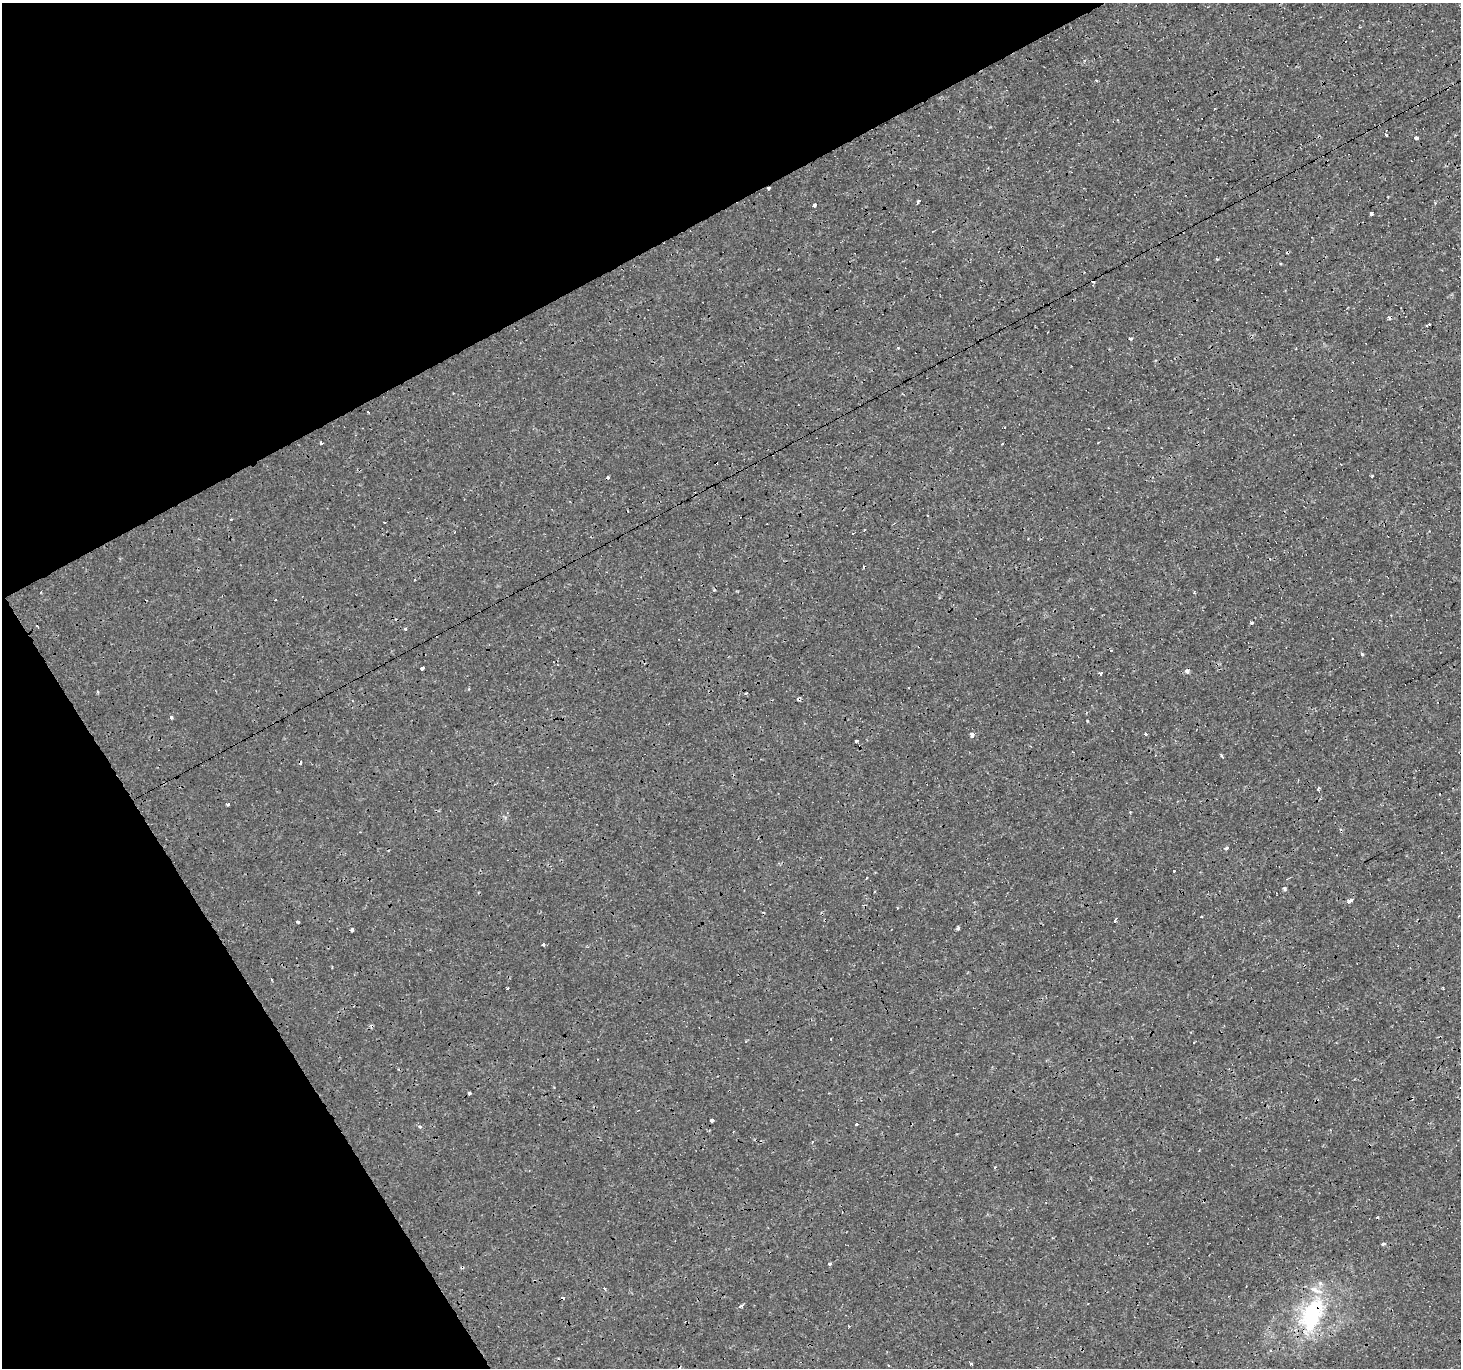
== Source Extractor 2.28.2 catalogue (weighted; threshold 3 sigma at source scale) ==
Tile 5 of 4 x 4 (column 1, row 2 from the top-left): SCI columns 1-1459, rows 2837-4202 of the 5836 x 5734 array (HDU 1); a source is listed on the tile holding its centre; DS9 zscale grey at full resolution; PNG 1463 x 1370 px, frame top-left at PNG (2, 3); no overlay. Shown black and unused: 26% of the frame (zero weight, under 3 of 4 exposures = <1% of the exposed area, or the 3 px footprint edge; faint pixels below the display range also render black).
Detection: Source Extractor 2.28.2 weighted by HDU 2 'WHT'; one run over the whole footprint, this tile lists its part. Background 0.00119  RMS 9.0e-04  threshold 0.00407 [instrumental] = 3 sigma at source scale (4.5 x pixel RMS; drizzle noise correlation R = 1.50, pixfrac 1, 0.0396/0.0396 arcsec/px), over >= 5 px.
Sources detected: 89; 31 cosmic-ray / hot-pixel residue — not listed; the other 58 listed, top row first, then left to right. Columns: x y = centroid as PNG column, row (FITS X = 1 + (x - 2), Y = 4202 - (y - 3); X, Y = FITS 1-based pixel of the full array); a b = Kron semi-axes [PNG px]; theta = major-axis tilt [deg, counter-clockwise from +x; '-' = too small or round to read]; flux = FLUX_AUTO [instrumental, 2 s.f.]
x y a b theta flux
1118 120 3 2 - 0.069
1386 135 3 3 - 0.4
1416 138 4 3 - 0.67
769 188 3 3 - 0.67
918 201 4 3 - 1.5
815 205 4 3 - 0.88
1371 213 3 3 - 0.36
1130 338 5 3 - 0.12
898 348 3 3 - 0.13
1296 349 3 2 - 0.12
1004 428 3 2 - 0.17
1002 443 3 3 - 0.19
322 444 3 3 - 1
231 519 3 2 - 0.17
384 522 3 2 - 0.11
864 530 3 2 - 0.11
853 534 3 3 - 0.65
415 580 3 3 - 0.44
275 600 3 3 - 0.52
1251 623 3 3 - 0.38
37 626 3 3 - 0.4
405 629 3 3 - 0.13
1362 654 5 3 - 0.12
422 668 3 3 - 0.69
1100 673 4 3 - 0.31
171 717 3 3 - 0.45
1145 734 3 3 - 0.28
972 735 3 3 - 4.8
856 741 3 2 - 0.44
1222 756 3 3 - 0.78
1319 788 3 3 - 0.74
227 804 4 3 - 0.15
1226 848 4 3 - 0.2
1174 871 3 3 - 0.52
866 878 3 2 - 0.18
1285 889 5 5 - 0.15
1350 900 5 3 - 0.59
898 908 3 2 - 0.12
1201 917 3 2 - 0.11
1115 919 3 2 - 0.2
298 922 3 3 - 0.15
958 928 5 3 - 0.16
351 930 4 3 - 1
544 944 3 3 - 0.33
1398 946 3 2 - 0.083
272 980 3 2 - 0.075
507 989 3 2 - 0.13
469 1093 3 3 - 1.8
712 1120 4 3 - 0.61
856 1125 3 3 - 1.5
420 1126 6 4 -32 0.16
1383 1244 3 3 - 0.42
829 1264 3 3 - 2.3
604 1288 3 3 - 0.49
741 1306 4 3 - 0.86
1312 1315 51 27 69 8.7
971 1364 3 3 - 0.44
888 1365 3 2 - 0.12
Overlapping masked pixels (flux is a lower limit): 2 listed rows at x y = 769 188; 1312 1315
Unlisted compact peaks at least as high as the median listed source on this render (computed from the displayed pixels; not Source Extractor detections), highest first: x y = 1372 476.